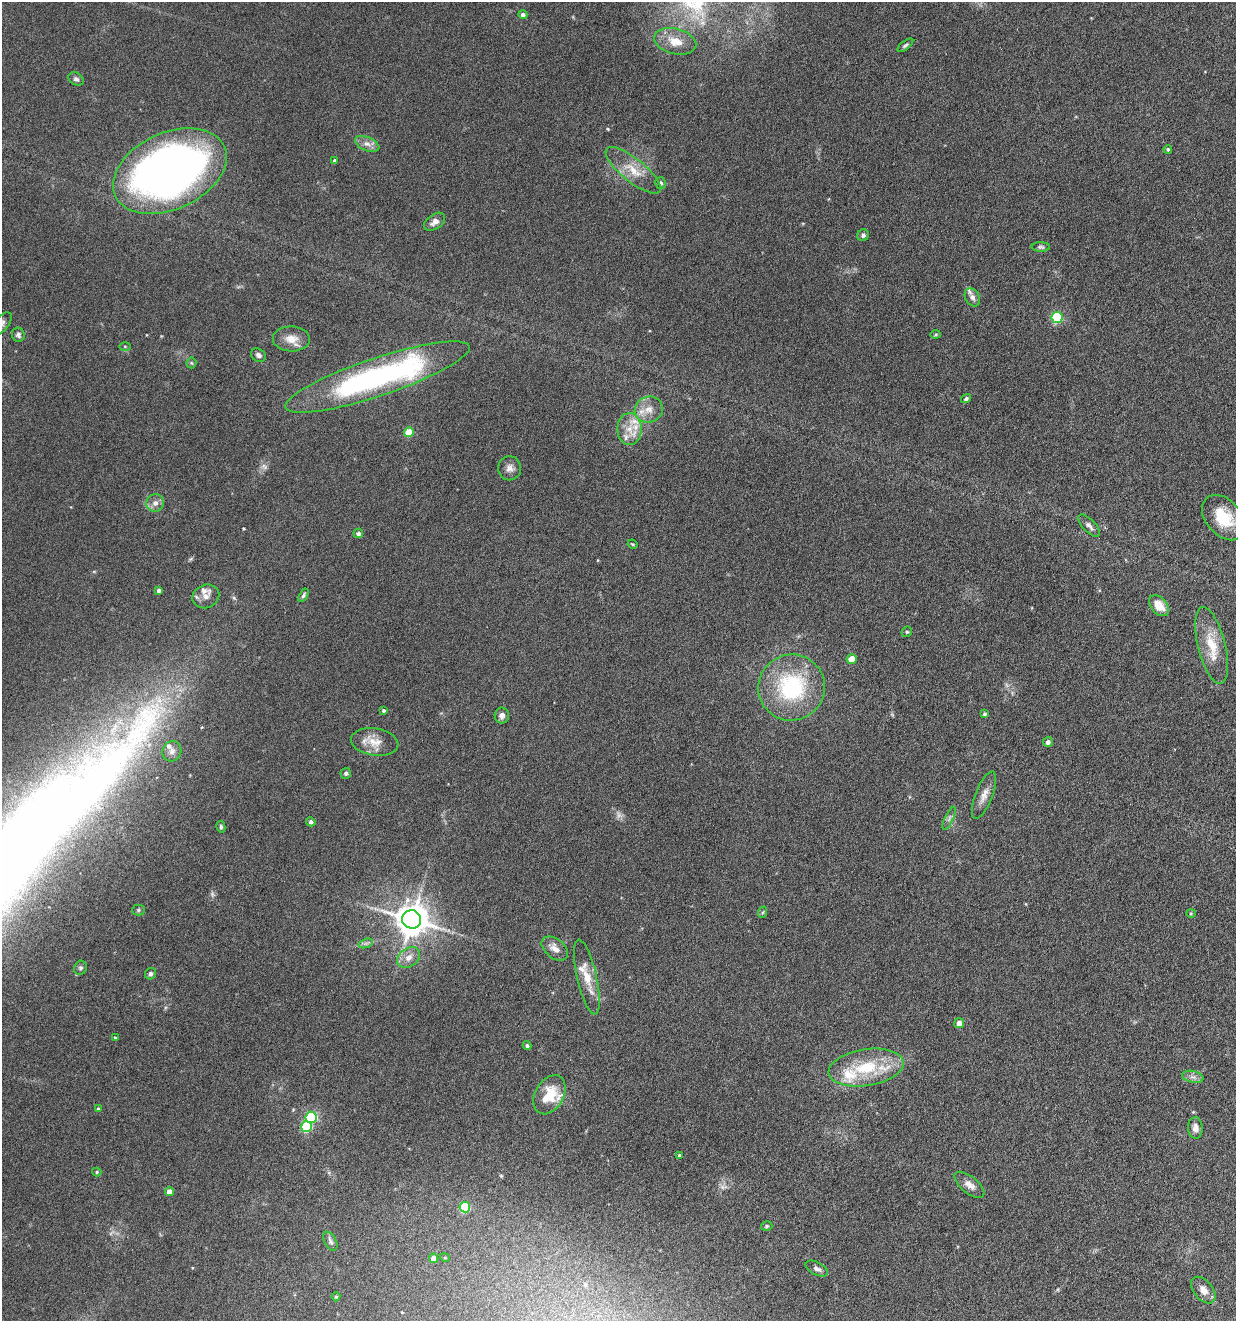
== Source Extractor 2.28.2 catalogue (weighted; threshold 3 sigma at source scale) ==
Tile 6 of 4 x 4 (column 2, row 2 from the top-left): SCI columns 1371-2604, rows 2643-3961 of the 5336 x 5285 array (HDU 1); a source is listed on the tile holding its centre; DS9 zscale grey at full resolution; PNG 1238 x 1323 px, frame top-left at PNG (2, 2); each listed source drawn as its Kron ellipse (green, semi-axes under 4 px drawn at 4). Nothing masked; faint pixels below the display range render black.
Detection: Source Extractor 2.28.2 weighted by HDU 2 'WHT'; one run over the whole footprint, this tile lists its part. Background 0.154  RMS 0.0064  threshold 0.0261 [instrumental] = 3 sigma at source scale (4.09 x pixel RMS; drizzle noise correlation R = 1.36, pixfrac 0.8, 0.05/0.05 arcsec/px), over >= 5 px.
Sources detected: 94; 2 too faint to see at this stretch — neither listed nor drawn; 8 inside a brighter listed object's ellipse — not listed separately; the other 84 listed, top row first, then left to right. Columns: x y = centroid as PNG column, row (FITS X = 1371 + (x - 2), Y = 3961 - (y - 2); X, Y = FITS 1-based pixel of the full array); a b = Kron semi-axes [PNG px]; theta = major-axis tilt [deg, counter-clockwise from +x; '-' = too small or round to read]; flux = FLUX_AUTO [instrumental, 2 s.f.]
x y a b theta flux
523 15 4 4 - 1.9
675 41 21 13 -13 9.3
905 45 9 4 37 1.3
76 79 8 6 -28 1.5
367 144 13 6 -22 3.2
1168 149 4 3 - 0.78
335 161 4 3 - 1.5
633 170 34 11 -39 11
170 171 60 38 25 360
661 183 6 5 - 1.7
435 222 12 7 35 3.4
863 235 6 5 - 1.3
1041 247 9 5 -1 1.1
972 297 9 7 -59 2.2
1057 317 5 5 - 51
2 324 13 7 52 2.4
936 334 5 4 - 0.73
18 335 7 6 - 1.6
291 339 19 12 -1 7
125 346 5 4 - 0.65
258 355 8 6 -36 2
191 363 5 5 - 0.72
377 377 97 19 18 150
966 399 5 4 - 1.3
649 409 14 13 - 6.9
629 429 16 12 -90 7.9
409 432 5 5 - 15
510 468 12 11 - 3.6
155 503 9 8 - 3.4
1224 518 26 17 -49 19
1089 526 14 6 -46 2.4
358 533 5 5 - 1.7
633 544 5 3 - 0.57
159 590 3 3 - 1.4
303 595 7 4 58 1
206 596 14 11 23 4
1159 606 12 8 -47 8.6
907 632 5 5 - 0.82
1212 645 39 14 -76 16
851 659 5 5 - 8.9
791 687 33 33 - 58
384 711 4 4 - 1
985 714 4 4 - 0.86
502 715 8 7 - 2.5
375 742 24 13 -9 8.8
1048 742 5 5 - 2
172 751 10 9 - 3
346 773 5 5 - 1.2
984 795 25 8 68 5.4
949 818 12 4 65 1.8
311 822 4 4 - 1.3
221 827 6 4 -80 1
138 910 6 5 - 0.97
763 912 6 3 71 0.7
1191 913 4 4 - 0.65
412 919 9 9 - 1100
366 943 7 4 19 1.5
555 948 15 9 -40 4.6
408 957 12 9 35 4.6
80 968 7 6 - 1.4
151 974 6 5 - 1.2
587 977 38 9 -77 11
959 1023 5 5 - 4.4
115 1038 3 3 - 0.55
527 1045 4 4 - 1.1
866 1068 38 18 9 30
1193 1077 11 6 -13 2.4
549 1095 21 14 60 17
98 1109 4 3 - 1.4
311 1117 5 5 - 46
307 1127 5 5 - 37
1195 1128 10 7 -87 3.4
679 1155 4 3 - 0.93
97 1172 4 4 - 0.69
969 1185 18 8 -39 4.4
169 1192 4 4 - 6.3
465 1207 5 5 - 37
767 1226 6 4 16 0.89
330 1241 10 6 -61 1.8
433 1258 5 4 - 4.4
445 1258 5 3 - 0.54
817 1269 12 6 -28 2.1
1203 1290 15 9 -50 4.3
336 1297 4 4 - 0.73
Isophote crosses this tile's border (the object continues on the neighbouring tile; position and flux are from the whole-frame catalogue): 1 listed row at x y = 2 324